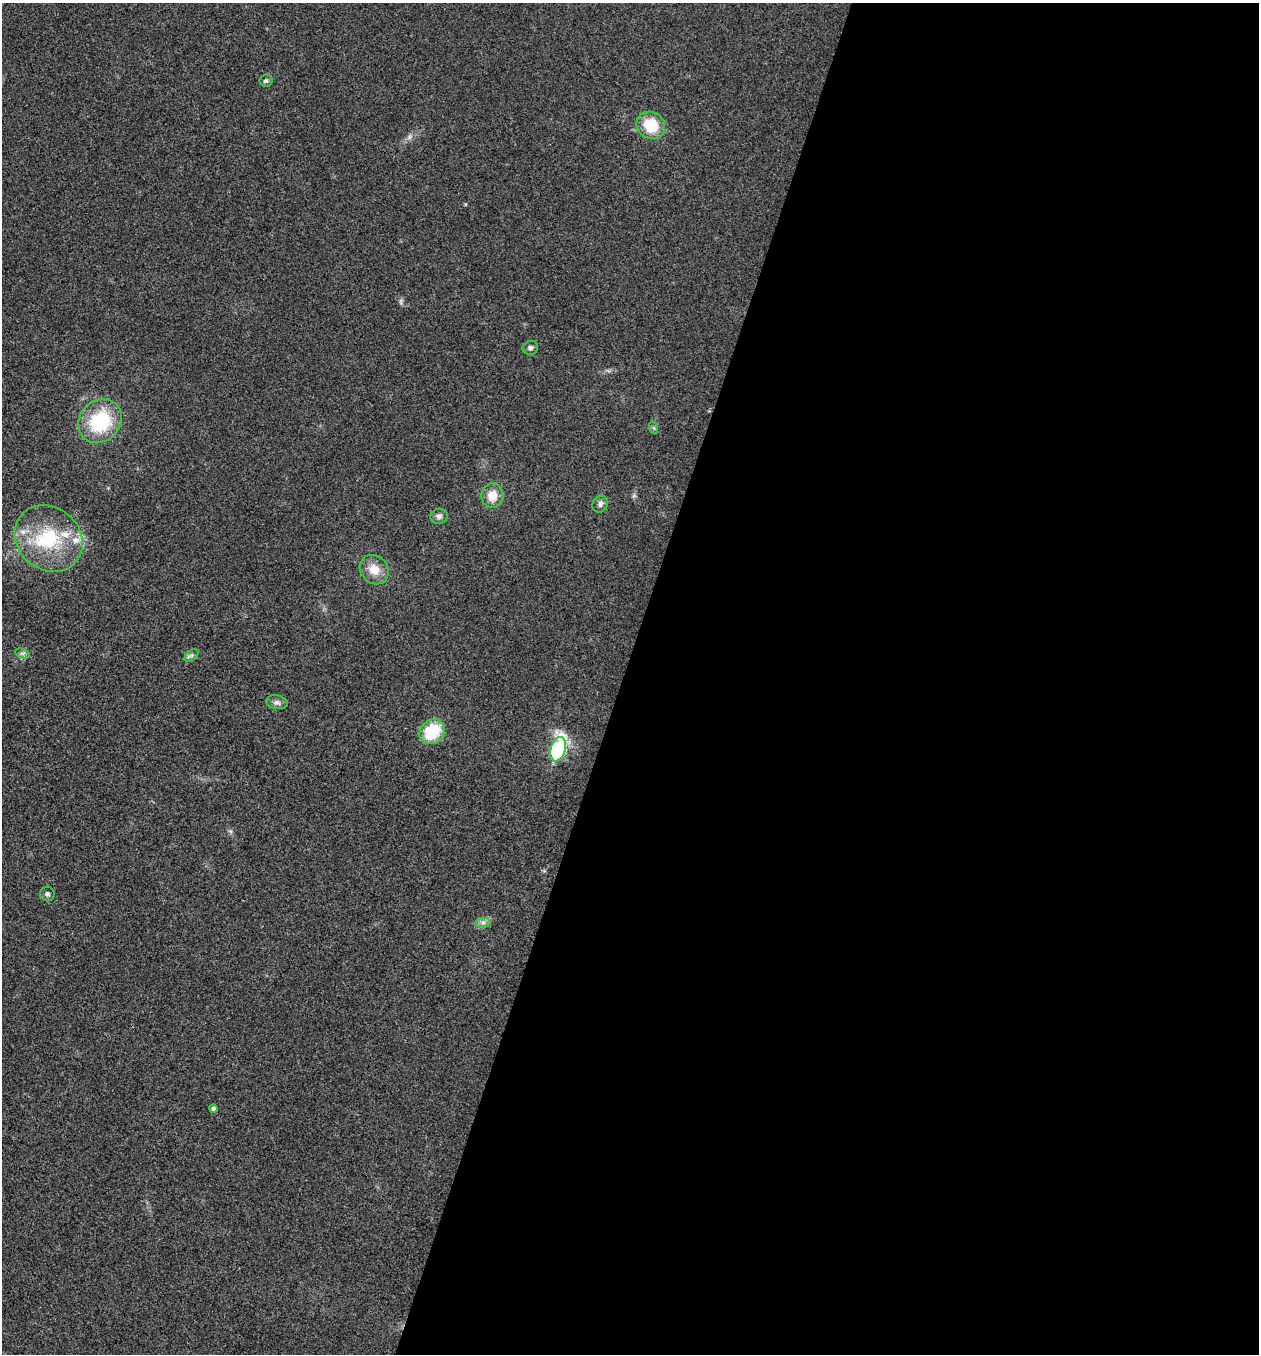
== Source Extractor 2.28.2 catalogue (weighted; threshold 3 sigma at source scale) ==
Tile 12 of 4 x 4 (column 4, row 3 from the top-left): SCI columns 4039-5295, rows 1355-2706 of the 5430 x 5417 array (HDU 1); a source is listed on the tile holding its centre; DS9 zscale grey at full resolution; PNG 1261 x 1356 px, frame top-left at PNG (2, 3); each listed source drawn as its Kron ellipse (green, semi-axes under 4 px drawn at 4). Shown black and unused: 51% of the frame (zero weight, under 3 of 4 exposures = <1% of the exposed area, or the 3 px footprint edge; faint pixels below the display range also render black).
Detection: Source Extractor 2.28.2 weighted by HDU 2 'WHT'; one run over the whole footprint, this tile lists its part. Background 0.0205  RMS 0.0057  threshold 0.0256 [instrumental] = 3 sigma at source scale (4.5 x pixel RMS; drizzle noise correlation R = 1.50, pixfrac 1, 0.05/0.05 arcsec/px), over >= 5 px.
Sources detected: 23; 1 too faint to see at this stretch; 1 inside a brighter object's white glare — neither listed nor drawn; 3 inside a brighter listed object's ellipse — not listed separately; the other 18 listed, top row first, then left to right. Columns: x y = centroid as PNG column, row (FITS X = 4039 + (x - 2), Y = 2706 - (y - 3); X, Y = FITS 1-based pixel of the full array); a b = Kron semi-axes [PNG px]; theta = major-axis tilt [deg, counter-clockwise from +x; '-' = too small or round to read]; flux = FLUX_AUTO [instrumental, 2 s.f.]
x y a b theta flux
266 81 6 6 - 1.3
651 125 15 13 -37 18
530 348 8 7 - 2
100 421 23 20 48 39
654 428 6 4 -71 0.9
492 496 12 11 - 8.2
600 504 8 7 - 2.2
439 516 8 7 - 2.1
49 538 36 31 -41 40
374 570 15 13 -49 8.7
22 653 7 4 -18 1.4
192 655 8 5 44 1.4
277 702 11 6 -11 2.2
432 732 14 11 43 24
558 749 12 7 75 78
47 894 7 7 - 1.5
483 923 7 4 0 1.6
213 1109 4 4 - 1.6